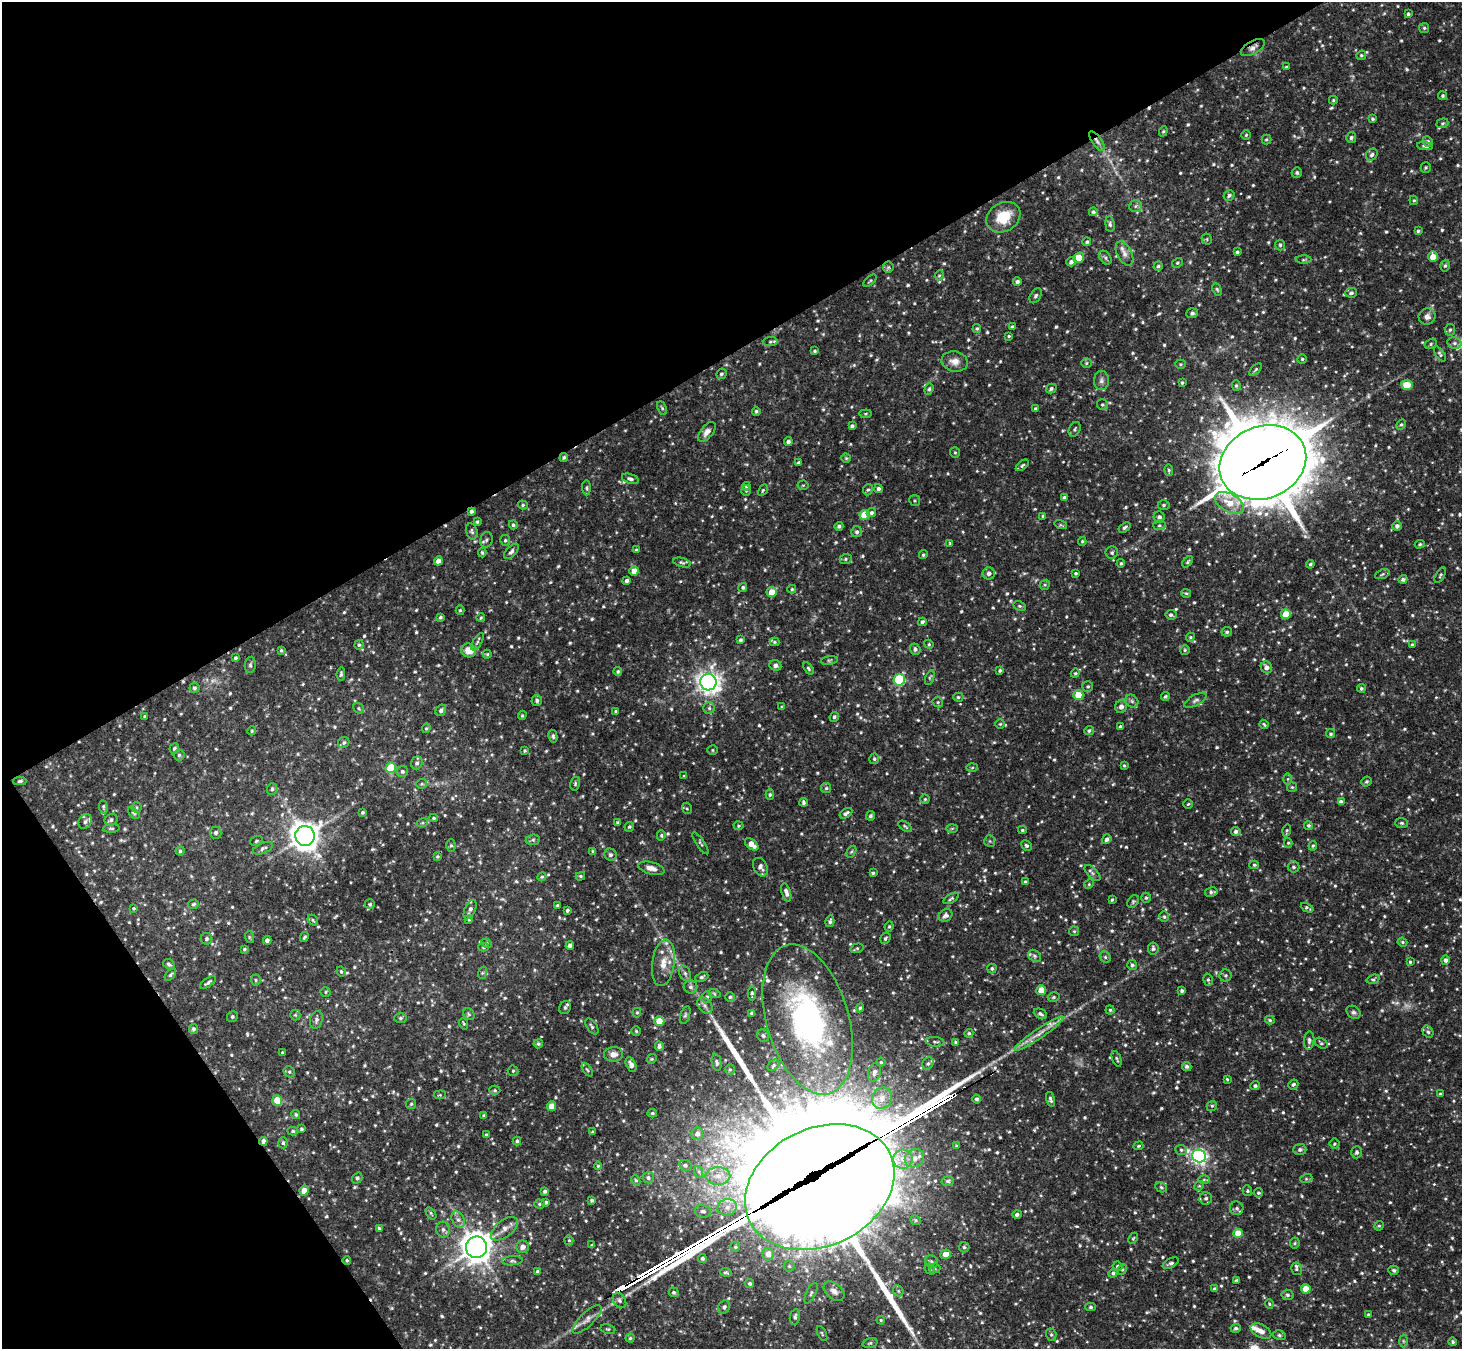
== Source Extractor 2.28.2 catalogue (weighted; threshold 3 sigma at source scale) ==
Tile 5 of 4 x 4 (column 1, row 2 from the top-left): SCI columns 3-1462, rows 2987-4333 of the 5843 x 5836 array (HDU 1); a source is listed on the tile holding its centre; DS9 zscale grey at full resolution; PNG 1464 x 1351 px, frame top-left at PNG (2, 2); each listed source drawn as its Kron ellipse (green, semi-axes under 4 px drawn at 4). Shown black and unused: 32% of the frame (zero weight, under 2 of 3 exposures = <1% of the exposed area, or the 3 px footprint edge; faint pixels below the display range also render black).
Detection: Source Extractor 2.28.2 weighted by HDU 2 'WHT'; one run over the whole footprint, this tile lists its part. Background 0.123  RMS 0.0073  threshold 0.033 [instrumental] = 3 sigma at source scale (4.5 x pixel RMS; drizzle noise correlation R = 1.50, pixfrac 1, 0.05/0.05 arcsec/px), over >= 5 px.
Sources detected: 999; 3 too faint to see at this stretch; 2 cosmic-ray / hot-pixel residue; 2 long thin detections or spike segments (spike, bleed or trail) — neither listed nor drawn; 15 inside a brighter listed object's ellipse — not listed separately; of the other 977, all 500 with FLUX_AUTO >= 0.917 (the completeness limit of this list) listed and drawn (477 fainter detections not listed), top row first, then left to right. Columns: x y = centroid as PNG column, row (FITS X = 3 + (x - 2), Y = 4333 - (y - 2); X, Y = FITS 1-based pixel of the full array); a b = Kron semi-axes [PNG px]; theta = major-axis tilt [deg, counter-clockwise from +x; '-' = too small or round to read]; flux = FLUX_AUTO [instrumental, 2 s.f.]
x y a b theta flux
1408 14 4 3 - 1
1424 28 5 5 - 1.1
1253 48 13 6 29 3.6
1361 55 5 4 - 1.1
1286 67 4 3 - 0.93
1443 96 4 4 - 1.1
1333 100 4 4 - 1.1
1372 119 4 4 - 1.1
1442 123 6 4 20 1.2
1163 131 5 4 - 0.97
1246 135 4 4 - 0.93
1351 137 5 5 - 1.4
1266 139 5 4 - 0.97
1097 141 11 4 -55 2.7
1427 142 5 5 - 2
1425 146 8 4 -8 2
1372 155 6 5 - 2
1426 168 5 5 - 1.1
1297 173 5 5 - 1.3
1229 195 6 5 - 2.2
1414 200 5 4 - 0.93
1135 206 6 6 - 1.9
1093 212 4 4 - 1.5
1003 217 18 14 32 21
1110 224 8 4 -82 1.5
1418 231 3 3 - 1.2
1207 239 5 5 - 0.94
1087 242 4 4 - 1.4
1280 245 5 5 - 1.2
1237 252 3 3 - 1.2
1124 253 13 7 -63 4.5
1433 257 5 4 - 11
1079 258 5 5 - 13
1105 258 8 5 -50 1.7
1303 260 8 4 1 1.2
1071 262 5 4 - 2.8
1177 263 5 4 - 1.1
1158 266 5 4 - 1.4
1445 266 6 4 73 1.4
888 267 5 5 - 1.3
939 275 5 4 - 0.92
870 281 8 3 41 0.94
1017 282 4 4 - 2
1217 289 6 4 -63 1.1
1351 293 6 5 - 2
1036 296 8 5 60 1.7
1192 313 5 5 - 1.6
1427 316 8 8 - 3.8
1012 327 4 3 - 1.3
977 329 4 4 - 0.98
1450 330 6 5 - 1.3
1009 336 4 3 - 0.94
770 342 7 4 2 1.4
1454 343 7 5 -14 1.8
1431 344 6 4 29 1.3
815 351 4 3 - 1.1
1440 354 8 4 -55 1.5
1302 359 4 4 - 1.1
955 362 13 10 -10 5.6
1086 363 5 4 - 1.1
1180 364 5 4 - 0.95
1256 369 8 3 46 1.1
721 374 5 5 - 1.5
1101 380 9 7 87 2.9
1182 383 3 3 - 0.98
1407 385 5 5 - 13
1236 386 5 4 - 1.1
929 389 6 4 70 1.5
1051 389 5 4 - 1.7
1102 405 5 5 - 1.4
662 408 7 4 -66 1.2
1035 409 4 4 - 1.6
756 411 4 4 - 1.4
865 414 6 4 6 1
1401 424 6 4 60 1.1
852 426 4 3 - 1.4
1075 429 8 5 63 1.5
707 432 12 6 51 3.7
788 442 4 4 - 2.1
955 452 5 5 - 1.2
564 457 4 4 - 1.3
846 458 4 4 - 0.94
1263 462 44 36 22 5400
799 463 4 3 - 1.5
1022 465 7 4 38 1.3
1169 470 5 4 - 1
630 479 9 5 -18 2.1
803 485 5 5 - 0.97
746 486 4 4 - 1
586 488 7 4 -86 1.2
878 489 4 4 - 1.8
746 490 5 4 - 0.99
763 490 6 4 61 0.96
868 490 6 4 63 1.1
1064 497 4 3 - 1.4
915 501 5 5 - 1.1
1229 503 16 9 -28 11
523 505 5 4 - 1.1
1164 505 6 4 2 1.3
471 511 4 3 - 2
871 513 5 4 - 1.7
864 515 5 5 - 17
1043 516 3 3 - 1.1
1159 517 5 5 - 2.1
477 522 3 3 - 1.1
513 525 4 4 - 1.5
1061 525 6 4 -17 0.94
1159 525 6 5 - 1.4
839 526 4 4 - 1.6
1397 526 5 5 - 2.5
1125 527 7 4 36 1.5
472 531 8 5 -75 1.7
857 532 5 5 - 1.8
486 540 8 6 74 1.7
505 540 5 5 - 1.3
1082 541 4 4 - 0.93
950 543 4 4 - 0.94
1420 544 5 4 - 0.97
636 550 4 3 - 0.93
511 551 9 5 47 2.2
482 553 5 3 - 1.1
1112 553 6 6 - 1.6
923 555 4 3 - 1.1
846 559 6 5 - 1.3
438 561 4 4 - 4.2
1188 562 7 4 46 1.2
682 563 9 4 -14 1.4
1121 563 4 4 - 1.1
1310 564 4 4 - 1
634 571 5 4 - 6.8
989 573 6 6 - 3
1076 573 4 4 - 1.1
1382 574 7 4 22 1.2
1440 575 9 3 60 1.1
1403 579 4 4 - 1.6
627 581 4 4 - 2
1045 585 5 4 - 1.1
743 587 4 4 - 1.2
792 589 4 4 - 1
772 592 5 5 - 9.6
1186 593 5 4 - 1
1020 606 6 4 -26 1.1
460 610 5 4 - 1.1
1286 614 5 5 - 19
1171 615 5 5 - 1.9
440 617 4 3 - 1.3
481 618 4 4 - 0.97
922 622 4 4 - 1.8
1227 632 5 5 - 1.4
1190 637 4 4 - 0.97
740 640 4 4 - 1.4
477 642 10 3 59 1.4
774 642 5 4 - 1.1
929 644 4 4 - 0.96
1412 644 4 3 - 1
359 645 5 4 - 1.1
915 649 6 5 - 1.8
281 650 4 3 - 1.2
469 650 7 7 - 9.9
1185 650 5 4 - 1
487 654 4 4 - 0.96
235 658 4 4 - 1.3
829 660 8 4 8 1.1
250 665 8 5 81 1.5
775 665 6 5 - 3.4
1266 667 6 5 - 3.5
808 668 7 4 -55 1.2
1000 670 4 3 - 1.2
618 671 4 4 - 1.3
1075 673 5 4 - 1
341 674 7 4 85 1.3
930 678 7 4 68 1.1
899 680 5 5 - 59
708 682 8 8 - 490
1088 686 5 5 - 1.2
194 688 5 5 - 1.5
1361 688 4 4 - 1.3
1078 695 5 5 - 14
958 697 5 4 - 1.2
1165 697 4 4 - 1.2
537 700 5 5 - 1.8
1195 700 12 5 29 2.3
1132 701 7 5 -46 1.8
938 702 5 5 - 1.1
782 707 4 3 - 1
1121 707 6 6 - 3.4
358 708 6 5 - 1.1
709 708 5 5 - 1.7
441 710 6 5 - 1.8
616 711 4 3 - 1
522 715 5 4 - 0.94
145 716 3 3 - 0.98
834 717 5 4 - 1.6
1000 724 4 4 - 0.93
1264 724 5 3 - 0.95
1120 727 4 3 - 1.4
426 728 5 4 - 0.93
252 731 5 4 - 0.99
1089 731 5 4 - 1.4
1331 734 5 4 - 1.1
553 736 6 4 -81 1.5
344 742 6 5 - 1.5
174 748 5 4 - 1.7
712 750 5 4 - 0.98
525 751 4 4 - 1
179 755 5 5 - 1.3
874 759 5 5 - 1.3
417 763 6 5 - 2.3
1124 766 4 3 - 0.95
972 767 6 4 2 0.99
391 768 5 5 - 27
402 772 5 5 - 1.7
684 776 4 4 - 1
1288 779 6 4 89 1.1
20 781 6 4 2 1.4
1366 782 5 4 - 1.2
422 784 5 4 - 0.98
575 784 7 5 77 1.2
1292 787 5 5 - 0.94
826 788 5 5 - 1.2
272 789 6 5 - 1.6
770 794 5 4 - 1.3
925 799 4 4 - 0.96
804 802 4 3 - 1.7
1341 802 4 4 - 2.9
1188 804 5 4 - 0.99
103 807 7 4 -83 1.3
136 808 5 5 - 1.1
687 808 6 4 -68 1
363 812 4 3 - 1.2
134 813 7 4 -50 1.4
846 813 7 3 34 1.9
870 816 5 4 - 1.5
434 818 4 3 - 0.97
111 820 7 5 31 2
85 821 8 6 57 2.6
422 823 6 4 18 1.2
618 823 3 3 - 1.3
1402 823 6 5 - 1.4
1308 825 4 4 - 1.4
738 826 5 4 - 0.96
905 826 8 3 -35 0.96
629 827 5 4 - 1.2
111 828 8 4 3 1.3
952 828 6 4 2 0.97
1022 830 4 3 - 0.95
1287 830 6 3 75 0.98
1236 831 5 4 - 2.2
216 833 6 6 - 2.3
661 835 5 4 - 1.2
305 836 10 9 - 850
1107 839 5 4 - 2
533 840 7 5 7 1.5
256 841 6 5 - 1.2
990 841 5 5 - 1.1
701 843 13 4 -56 1.5
1288 843 5 4 - 1
752 844 8 4 -39 6
451 845 6 5 - 1.2
1026 846 5 5 - 1.3
1313 846 5 4 - 0.98
263 848 11 5 23 2.2
180 851 4 4 - 1.2
593 852 4 3 - 1.5
851 852 6 4 58 0.99
610 855 6 6 - 1.9
437 856 4 4 - 0.95
1254 865 5 4 - 0.97
760 867 10 6 -61 3.5
1294 867 6 5 - 1.5
651 868 13 6 -14 4.4
873 873 3 3 - 1.1
1092 873 10 5 -46 2
580 876 5 4 - 1
542 877 4 4 - 0.95
1025 882 4 3 - 1.1
1089 884 5 4 - 0.96
786 892 9 4 -74 3
1211 892 6 4 10 1.7
951 898 8 4 30 1.4
1146 898 5 4 - 1.2
1112 900 3 3 - 1
1133 901 7 5 50 1.3
193 904 5 4 - 1.3
370 904 5 5 - 0.97
558 905 3 3 - 1.2
134 908 4 4 - 0.94
1307 908 7 3 -25 1.4
470 910 10 5 65 2.7
567 910 3 3 - 1.3
945 915 7 5 32 2.8
1164 917 5 5 - 1.3
469 919 4 3 - 0.97
313 920 6 4 -48 1.1
830 921 6 4 75 1.6
889 926 5 3 - 0.97
1074 931 5 4 - 0.95
249 937 6 4 -72 0.99
304 937 5 3 - 1.1
885 938 6 5 - 1.4
207 939 6 6 - 1.7
267 940 4 4 - 2.9
1402 942 5 4 - 0.94
487 943 5 4 - 1.1
570 945 4 4 - 2.7
483 947 5 4 - 1.2
857 948 6 4 16 1.1
1153 948 6 5 - 1.9
244 949 3 3 - 1
1034 956 7 5 -38 1.8
1105 957 6 5 - 1.4
1445 960 5 4 - 2.2
1410 962 4 3 - 1
663 963 23 11 82 11
169 964 6 4 -31 1.5
1132 965 5 5 - 1.6
992 968 5 4 - 1.4
341 971 5 3 - 0.92
482 973 6 4 71 1
685 973 8 5 -63 2
170 975 7 4 47 1.3
1226 975 6 6 - 1.3
702 977 7 4 23 1.5
1373 979 7 3 17 1.1
256 980 5 5 - 1.1
1208 980 6 5 - 1.4
208 982 9 3 34 1.5
690 987 7 6 - 2.1
1041 990 5 5 - 11
1182 991 4 4 - 1.4
326 992 5 4 - 0.93
714 993 6 4 -20 1
752 994 7 3 -89 1.1
707 997 5 5 - 1.6
730 997 4 4 - 1.3
1054 997 6 4 15 1.2
705 1005 9 6 -50 2.5
565 1007 7 5 66 1.8
860 1008 4 4 - 1.1
1110 1010 5 4 - 1.1
1353 1012 7 6 - 1.8
637 1013 5 4 - 0.92
751 1013 4 3 - 1.5
469 1014 6 5 - 1.3
1040 1014 7 4 -25 1.9
295 1015 5 5 - 1.1
685 1015 9 4 72 1.4
232 1017 6 5 - 1.3
400 1018 6 5 - 1.5
808 1019 77 41 -73 190
316 1020 9 6 72 2.5
1270 1020 5 3 - 1.1
659 1021 5 5 - 12
464 1024 6 4 -71 0.93
592 1026 9 5 -54 1.8
193 1029 5 4 - 1.7
636 1031 5 5 - 1.1
1428 1032 6 5 - 1.4
969 1033 4 4 - 1.3
1039 1034 29 5 34 7.7
763 1035 6 6 - 1.6
1309 1040 9 5 86 2.2
935 1042 9 4 -4 1.7
956 1042 4 4 - 1.5
1321 1043 7 4 -30 1.3
538 1044 5 4 - 1.2
659 1046 4 4 - 2.4
282 1053 3 3 - 0.98
613 1054 9 7 4 4.6
652 1059 5 4 - 1
1117 1059 8 3 -68 1.2
717 1062 8 5 -79 1.6
881 1062 4 4 - 1.1
928 1063 6 5 - 1.6
631 1065 8 4 -63 3.9
774 1065 7 5 40 1.3
1187 1066 5 4 - 1.9
730 1069 5 4 - 1
587 1070 7 4 -56 0.96
513 1071 5 5 - 1.1
289 1072 6 5 - 1.3
874 1072 9 6 73 2.8
1227 1079 4 4 - 0.96
1293 1084 5 4 - 1.5
1255 1086 5 4 - 1.5
495 1090 5 4 - 1.1
1440 1094 3 3 - 1.2
440 1095 6 4 5 0.95
882 1098 11 10 - 6.1
977 1099 4 4 - 1.6
1050 1099 7 4 -75 1.8
277 1101 5 5 - 17
411 1104 5 5 - 1.1
552 1106 5 4 - 9.8
1212 1106 5 5 - 1.1
652 1113 5 4 - 1
296 1115 5 4 - 0.99
484 1115 4 4 - 1.1
302 1129 4 4 - 1.4
293 1131 5 4 - 1.3
592 1132 3 3 - 0.94
697 1134 6 6 - 3.3
486 1135 4 3 - 1.2
263 1141 4 4 - 2.5
517 1141 4 4 - 1.2
283 1143 5 4 - 1.3
1334 1144 5 5 - 1
956 1146 3 3 - 0.92
1138 1146 5 3 - 0.93
1181 1150 6 5 - 1.4
1300 1150 6 5 - 2.1
1356 1152 6 5 - 1.6
1199 1156 7 6 - 250
914 1158 10 8 33 5.8
903 1159 9 9 - 6.4
685 1165 6 5 - 1.9
598 1166 4 4 - 0.92
699 1172 6 4 -71 1.2
718 1176 12 9 0 7.1
357 1178 6 5 - 1.5
648 1178 6 5 - 1.8
1306 1179 6 4 18 1
636 1180 5 4 - 1.1
1204 1180 6 4 0 1.1
948 1181 6 4 14 1.4
1199 1186 5 4 - 0.99
820 1187 78 58 26 14000
1161 1187 6 5 - 1.3
304 1191 5 4 - 9.6
545 1191 4 4 - 1.7
1247 1191 5 4 - 1.1
1258 1193 5 4 - 1.3
1206 1198 6 6 - 2
592 1200 4 4 - 1.6
546 1202 4 3 - 1.6
539 1204 5 4 - 1.2
727 1207 10 8 16 5
1237 1208 7 6 - 2.1
703 1211 8 6 -9 2.2
431 1213 7 4 -55 1.2
1017 1214 5 4 - 1.8
458 1220 9 6 -62 2.7
916 1220 5 4 - 1
1379 1226 5 4 - 0.97
379 1229 4 3 - 1.3
504 1229 16 8 37 5.5
443 1230 8 7 - 2.5
1238 1233 5 4 - 15
1133 1238 6 4 65 0.94
569 1240 5 4 - 0.92
1295 1243 5 5 - 1
592 1245 3 3 - 0.97
476 1247 11 10 - 900
523 1247 6 6 - 3.8
735 1247 5 5 - 1.2
964 1247 5 5 - 1.2
768 1254 6 5 - 5
945 1254 5 5 - 7.8
702 1258 4 4 - 1.4
347 1260 4 4 - 0.99
512 1261 10 4 5 1.7
931 1261 7 6 - 1.7
1171 1263 9 4 27 1.9
789 1266 5 5 - 1.3
1117 1266 5 5 - 1.6
935 1268 5 5 - 1.1
930 1269 6 4 -47 1.1
1122 1269 5 4 - 1.2
1296 1269 6 5 - 1.5
1394 1270 5 4 - 1.6
538 1272 4 4 - 1.8
726 1272 5 3 - 1.1
1113 1273 5 4 - 1.4
1236 1280 4 3 - 0.97
750 1284 4 4 - 1.2
1214 1289 4 3 - 0.97
1306 1289 5 4 - 14
834 1291 12 7 -41 4.4
898 1291 6 5 - 1.1
674 1292 5 4 - 1.6
811 1293 11 4 62 1.8
1287 1295 6 5 - 1.6
619 1300 8 6 -58 2.1
1269 1304 5 4 - 0.97
724 1307 7 5 52 1.9
1091 1307 5 4 - 1.2
1368 1315 4 3 - 1.6
795 1317 8 5 80 2
587 1319 19 7 44 4.5
881 1320 4 4 - 0.92
1236 1328 5 4 - 1.6
608 1329 7 5 -9 1.2
1261 1331 11 6 -28 4.3
822 1334 8 3 -64 1
1051 1335 6 5 - 1.4
1279 1335 6 5 - 1.4
630 1338 4 4 - 1.1
1403 1341 6 4 -89 1
1453 1342 4 4 - 1.2
870 1343 7 4 15 1.3
Overlapping masked pixels (flux is a lower limit): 7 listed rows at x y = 1253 48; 1097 141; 564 457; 1263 462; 471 511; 263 1141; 820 1187